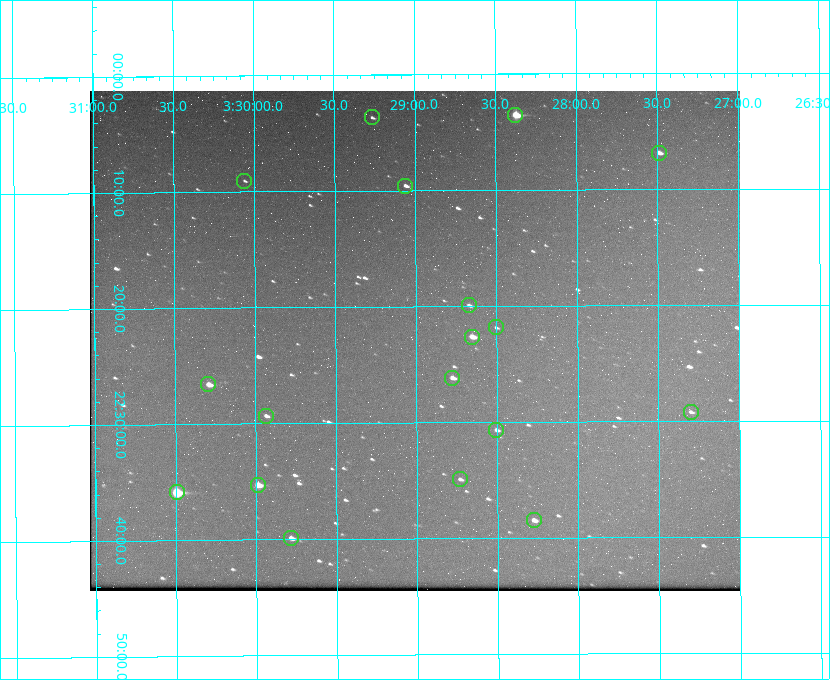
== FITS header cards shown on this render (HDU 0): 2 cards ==
NAXIS1  =                  650 / Width of table row in bytes
NAXIS2  =                  500 / Number of rows in table

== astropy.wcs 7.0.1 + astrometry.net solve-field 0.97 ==
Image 650 x 500 px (HDU 0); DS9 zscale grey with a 90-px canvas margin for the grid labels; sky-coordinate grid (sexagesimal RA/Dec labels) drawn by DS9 from the SOLVED WCS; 18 Tycho-2 reference stars matched to detected sources circled (green)
Header WCS: none
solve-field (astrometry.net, Tycho-2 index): SOLVED blind (the file carries no WCS)
Solved WCS: RA---TAN-SIP/DEC--TAN-SIP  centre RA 03:29:01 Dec +22:23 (52.25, +22.38 deg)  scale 5.17 arcsec/px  FOV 56.0' x 43.1'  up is -180 deg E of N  parity flipped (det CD > 0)
(file carries no celestial WCS; the grid is the blind solution)
Tycho-2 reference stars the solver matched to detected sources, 18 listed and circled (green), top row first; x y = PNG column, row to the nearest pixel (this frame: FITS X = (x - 90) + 1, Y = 500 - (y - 91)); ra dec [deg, ICRS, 3 dp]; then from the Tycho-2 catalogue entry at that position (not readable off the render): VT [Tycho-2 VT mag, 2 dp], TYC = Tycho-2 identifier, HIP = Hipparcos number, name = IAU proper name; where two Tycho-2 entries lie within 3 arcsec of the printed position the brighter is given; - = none
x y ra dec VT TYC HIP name
515 115 52.094 +22.059 8.73 1246-565-1 16174 -
372 117 52.316 +22.062 11.63 1246-490-1 - -
659 153 51.872 +22.114 10.68 1245-1095-1 - -
244 181 52.515 +22.151 11.55 1246-639-1 - -
405 186 52.265 +22.160 11.20 1246-515-1 - -
469 305 52.168 +22.332 11.56 1246-558-1 - -
496 327 52.126 +22.364 12.17 1246-628-1 - -
472 337 52.163 +22.377 10.31 1246-508-1 - -
452 378 52.194 +22.436 11.10 1246-758-1 - -
208 384 52.573 +22.443 9.90 1246-338-1 - -
691 412 51.824 +22.487 11.65 1245-1005-1 - -
266 416 52.484 +22.489 11.63 1246-473-1 - -
496 430 52.126 +22.511 11.81 1797-918-1 - -
460 479 52.183 +22.582 11.55 1797-1044-1 - -
258 485 52.497 +22.588 9.77 1798-224-1 - -
177 492 52.624 +22.598 10.47 1798-308-1 - -
534 520 52.069 +22.641 10.36 1797-946-1 - -
291 538 52.446 +22.665 11.05 1798-126-1 - -